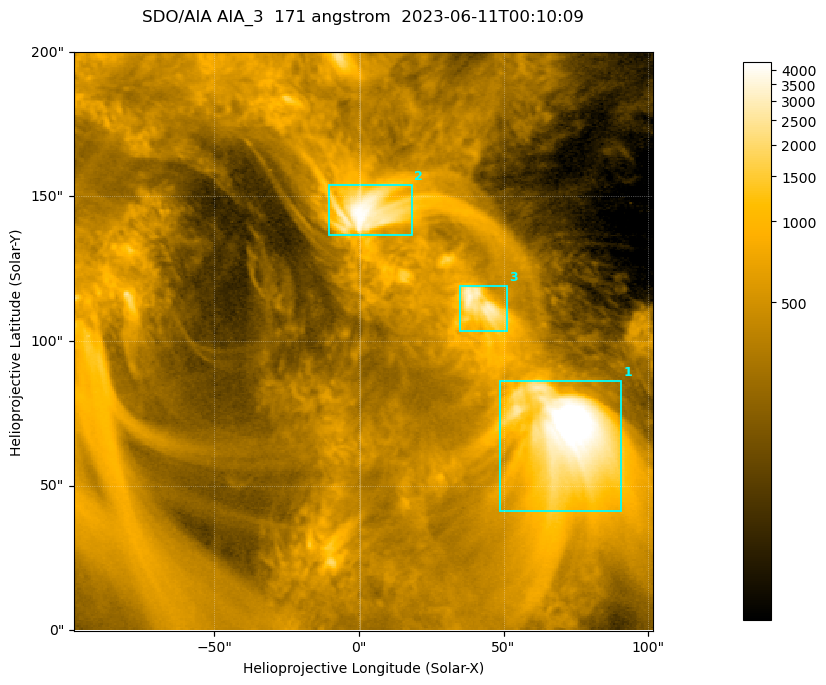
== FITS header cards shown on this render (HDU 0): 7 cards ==
TELESCOP= 'SDO/AIA '           / For AIA: SDO/AIA
INSTRUME= 'AIA_3   '           / For AIA: AIA_ATA1, AIA_ATA2, AIA_ATA3 or AIA_AT
WAVELNTH=                  171 / [angstrom] Wavelength
WAVEUNIT= 'angstrom'           / Wavelength unit: angstrom
DATE-OBS= '2023-06-11T00:10:09.351' / [ISO] Date when observation started; ISO 8
CTYPE1  = 'HPLN-TAN'           / CTYPE1; Typically HPLN
CTYPE2  = 'HPLT-TAN'           / CTYPE2; Typically HPLT

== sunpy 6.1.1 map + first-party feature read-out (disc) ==
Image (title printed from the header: SDO/AIA AIA_3  171 angstrom  2023-06-11T00:10:09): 334 x 334 px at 0.599 arcsec/px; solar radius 945 arcsec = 1577 px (partial field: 1.4% of the solar disc is inside the frame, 100% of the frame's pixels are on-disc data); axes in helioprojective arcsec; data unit not stated in the header (colour bar unlabelled)
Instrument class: DISC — disc imager (sunpy class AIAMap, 171 A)
Bright regions (active regions / flare kernels): reference = the on-disc median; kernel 3 px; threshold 5 sigma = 1096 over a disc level ~358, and >= 1.15x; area >= 111 px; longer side >= 4 px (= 2.4 arcsec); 3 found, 3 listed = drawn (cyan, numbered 1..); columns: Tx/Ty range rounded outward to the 2 arcsec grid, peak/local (2 s.f.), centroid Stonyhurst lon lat
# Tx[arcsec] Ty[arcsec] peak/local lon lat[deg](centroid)
1 48..92 40..86 16 +4 +4
2 -12..18 136..154 12 +0 +9
3 34..52 102..120 9.3 +3 +7